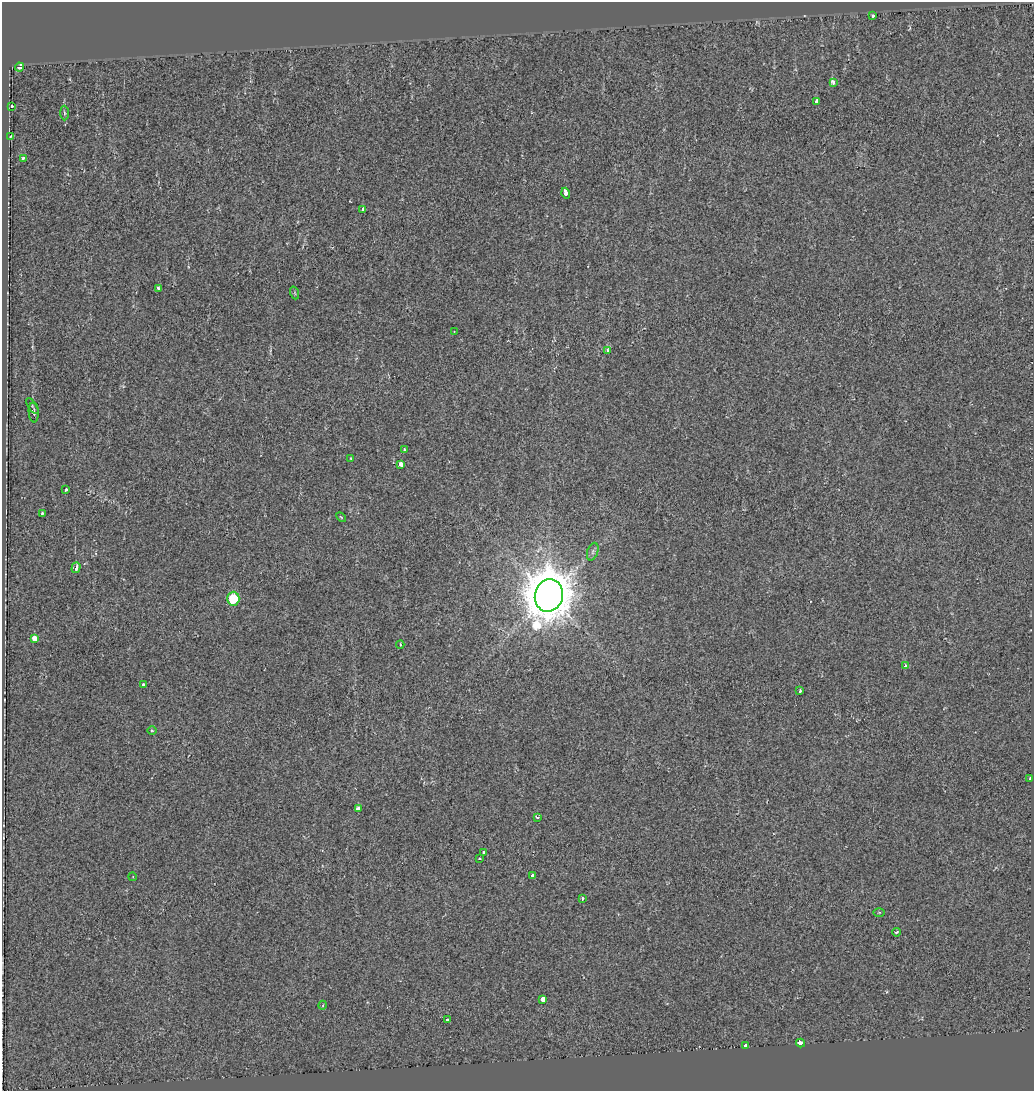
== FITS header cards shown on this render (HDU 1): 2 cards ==
NAXIS1  =                 1032
NAXIS2  =                 1089

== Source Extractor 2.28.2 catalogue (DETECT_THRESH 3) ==
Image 1032 x 1089 px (HDU 1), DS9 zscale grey, 1 PNG px = 1 image px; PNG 1036 x 1093 px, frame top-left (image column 1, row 1089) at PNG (2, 2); each listed source drawn as its Kron ellipse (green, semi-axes under 4 px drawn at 4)
Background 0.00145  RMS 0.012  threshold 0.0366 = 3 sigma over >= 5 px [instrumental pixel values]
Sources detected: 47; all 47 listed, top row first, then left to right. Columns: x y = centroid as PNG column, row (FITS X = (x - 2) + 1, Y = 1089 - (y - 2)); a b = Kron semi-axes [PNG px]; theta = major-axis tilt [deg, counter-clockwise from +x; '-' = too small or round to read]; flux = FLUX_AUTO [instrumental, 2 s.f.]
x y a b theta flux
873 16 3 3 - 8.8
19 67 4 3 - 79
833 82 4 3 - 4
817 101 4 3 - 17
11 106 3 3 - 5.1
64 113 7 3 -89 1.4
10 136 2 2 - 0.65
23 158 4 3 - 3
566 193 5 3 - 10
363 209 4 3 - 5.7
158 288 4 3 - 3.2
295 293 6 4 -71 0.97
454 332 3 3 - 0.78
607 350 3 3 - 3.5
32 406 9 2 -54 0.64
34 412 10 5 -85 1.7
404 450 4 4 - 1.5
351 459 4 3 - 0.75
401 464 4 3 - 11
66 490 3 3 - 5
42 513 3 3 - 1.2
341 517 6 3 -44 0.83
593 552 9 5 71 2.2
76 568 5 3 - 4.7
549 595 16 14 76 3000
233 599 7 6 - 25
34 638 4 3 - 36
400 645 4 3 - 0.77
905 666 3 3 - 2.5
144 685 3 3 - 6.1
800 691 3 3 - 1.4
152 731 5 3 - 0.72
1030 779 3 3 - 1
358 808 4 3 - 3.7
537 817 4 3 - 1.9
484 852 3 3 - 4.5
479 858 3 2 - 0.84
532 875 3 3 - 1.4
133 877 4 3 - 0.69
582 898 4 3 - 2.3
879 912 6 4 0 0.86
896 932 4 3 - 1.2
543 999 4 3 - 27
323 1005 4 3 - 0.65
447 1019 3 3 - 4.7
800 1043 4 3 - 32
745 1045 4 3 - 43